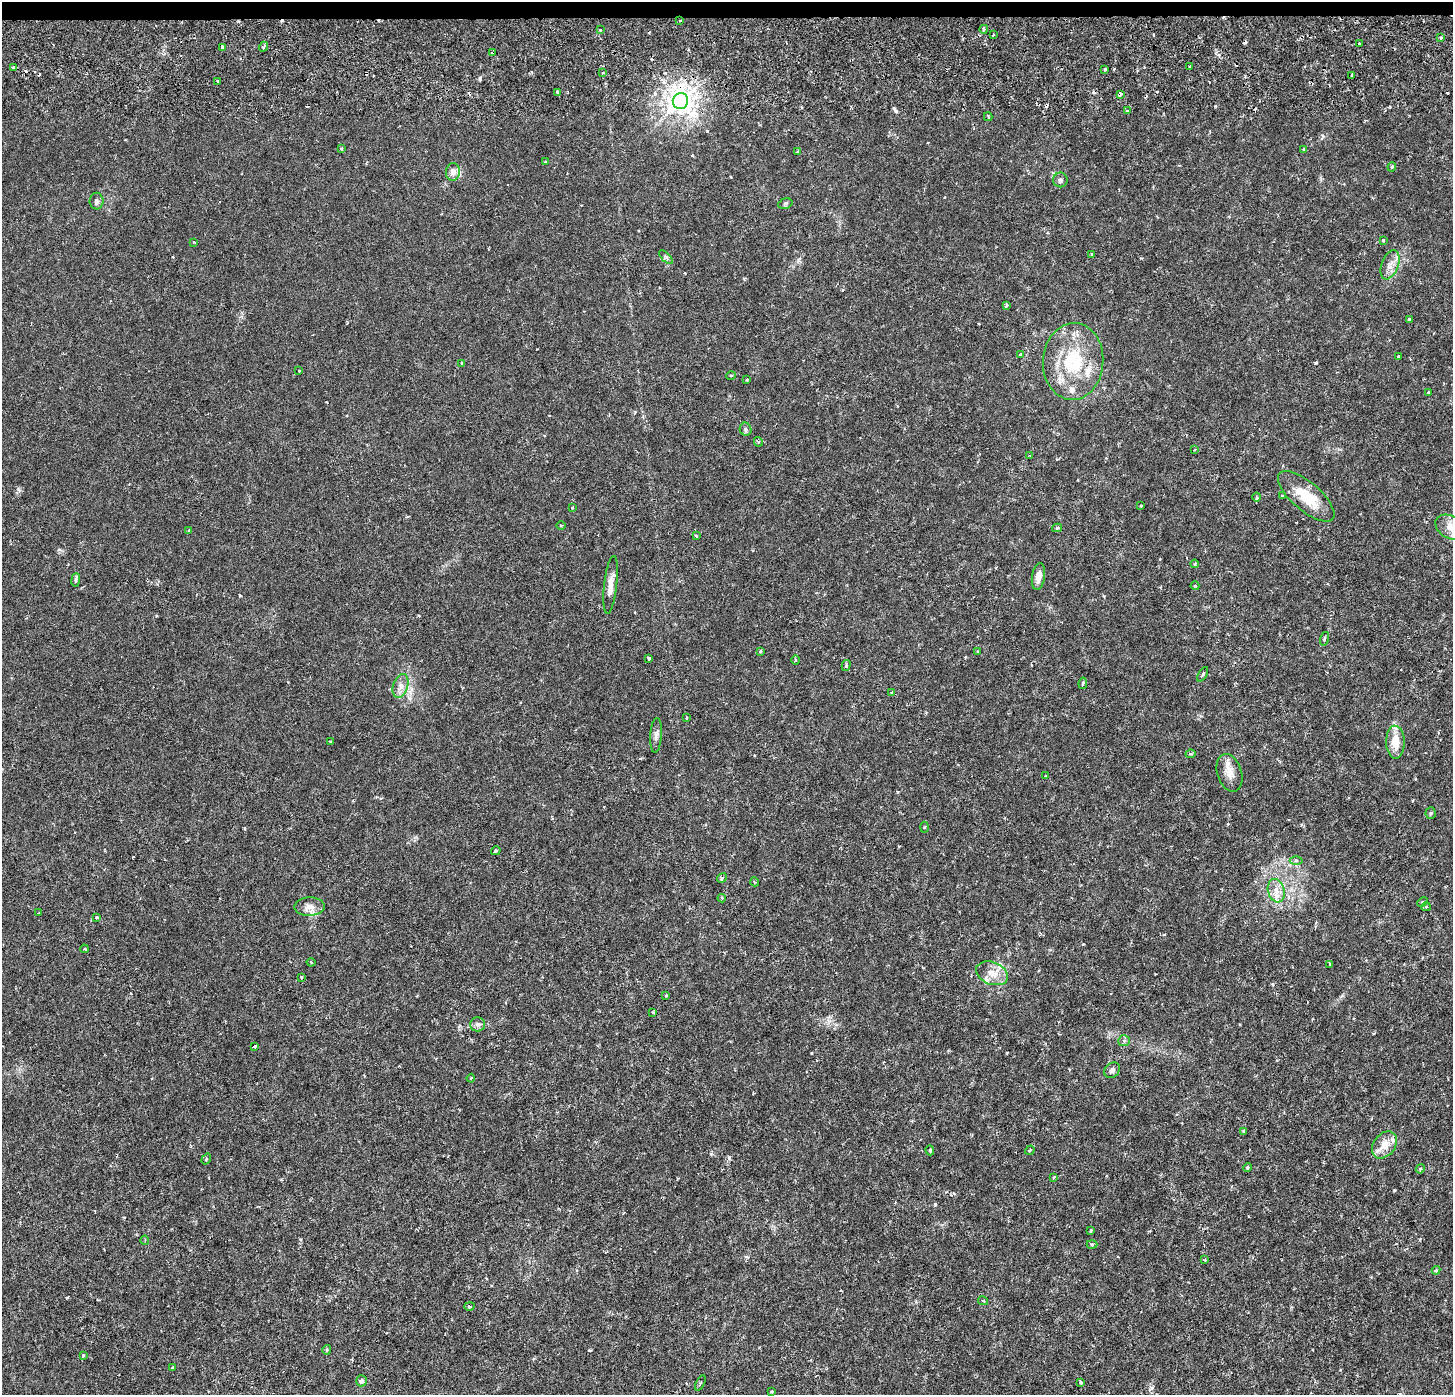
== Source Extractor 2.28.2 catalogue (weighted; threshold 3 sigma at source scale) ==
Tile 2 of 3 x 3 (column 2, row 1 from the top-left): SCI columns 1484-2934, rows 3099-4491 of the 4384 x 4706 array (HDU 1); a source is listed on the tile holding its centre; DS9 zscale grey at full resolution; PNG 1455 x 1397 px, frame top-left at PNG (2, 2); each listed source drawn as its Kron ellipse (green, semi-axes under 4 px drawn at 4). Shown black and unused: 1% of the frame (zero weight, under 3 of 6 exposures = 4% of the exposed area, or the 3 px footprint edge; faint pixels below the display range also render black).
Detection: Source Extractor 2.28.2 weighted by HDU 2 'WHT'; one run over the whole footprint, this tile lists its part. Background 8.99e-04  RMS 8.5e-04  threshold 0.00348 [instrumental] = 3 sigma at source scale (4.09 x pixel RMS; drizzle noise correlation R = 1.36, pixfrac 0.8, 0.0396/0.0396 arcsec/px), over >= 5 px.
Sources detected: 147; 14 cosmic-ray / hot-pixel residue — neither listed nor drawn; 6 inside a brighter listed object's ellipse — not listed separately; the other 127 listed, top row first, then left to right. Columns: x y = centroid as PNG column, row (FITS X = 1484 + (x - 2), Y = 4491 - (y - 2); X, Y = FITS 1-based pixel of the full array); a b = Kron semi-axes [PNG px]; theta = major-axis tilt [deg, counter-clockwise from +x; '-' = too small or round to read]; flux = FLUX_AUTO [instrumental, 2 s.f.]
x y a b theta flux
680 21 3 2 - 0.065
984 29 4 3 - 0.14
600 30 3 2 - 0.21
993 35 3 2 - 0.082
1441 38 3 3 - 0.12
1359 43 3 2 - 0.071
223 47 4 3 - 0.25
263 47 5 3 - 0.19
493 52 4 2 - 0.076
14 67 4 3 - 0.45
1190 67 2 2 - 0.094
1105 69 4 3 - 0.081
602 73 4 2 - 0.061
1352 75 4 2 - 0.12
218 82 3 2 - 0.083
557 92 4 3 - 0.24
1120 94 4 3 - 0.33
680 101 8 7 - 63
1127 110 4 2 - 0.067
988 117 4 3 - 0.095
341 148 3 3 - 0.11
1303 149 4 3 - 0.074
798 151 4 3 - 0.12
545 162 3 2 - 0.081
1392 167 5 4 - 0.11
453 172 9 7 84 0.55
1060 180 7 7 - 0.22
97 201 8 7 - 0.21
785 204 7 5 17 0.13
1383 240 3 3 - 0.13
194 242 3 3 - 0.063
1092 254 4 3 - 0.14
666 257 9 3 -45 0.13
1390 265 15 8 68 0.59
1006 305 4 3 - 0.16
1409 320 4 3 - 0.23
1021 354 4 3 - 0.072
1399 357 4 3 - 0.32
1073 361 38 30 86 5.2
462 363 3 3 - 0.24
299 371 3 3 - 0.12
731 375 5 3 - 0.086
747 380 4 3 - 0.11
1428 392 3 2 - 0.089
746 429 7 5 -69 0.17
758 442 5 4 - 0.11
1195 450 3 3 - 0.064
1030 456 3 3 - 0.069
1282 495 3 3 - 0.14
1306 496 35 14 -40 2.5
1257 497 4 3 - 0.08
1141 506 3 2 - 0.089
572 508 4 2 - 0.062
561 525 4 3 - 0.074
1450 527 16 11 -31 0.89
1057 528 5 3 - 0.13
189 530 3 3 - 0.1
696 536 4 3 - 0.097
1195 564 4 3 - 0.078
1038 577 13 6 81 0.55
76 580 7 4 83 0.13
611 585 29 6 84 0.74
1195 586 4 4 - 0.087
1325 639 7 3 75 0.098
760 651 3 2 - 0.077
978 651 3 3 - 0.059
648 658 3 3 - 0.15
795 660 5 3 - 0.08
846 666 5 4 - 0.13
1203 674 8 3 60 0.1
1083 683 6 3 80 0.14
401 686 12 7 73 0.47
892 692 3 3 - 0.083
686 718 4 2 - 0.052
656 735 17 6 85 0.33
330 741 3 2 - 0.064
1395 742 16 9 -88 1.3
1190 754 5 3 - 0.1
1229 773 19 12 -72 0.79
1046 776 4 4 - 0.079
1431 813 5 5 - 0.11
924 827 5 3 - 0.077
496 851 5 3 - 0.093
1296 860 6 4 0 0.15
722 878 5 4 - 0.11
755 882 4 3 - 0.076
1276 891 12 8 -75 0.67
722 898 4 4 - 0.088
1423 902 5 4 - 0.14
309 907 15 9 2 0.63
1426 907 5 4 - 0.13
39 913 3 3 - 0.071
97 917 3 3 - 0.16
84 949 4 3 - 0.094
311 962 4 3 - 0.095
1330 964 4 2 - 0.061
992 973 16 11 -22 0.93
301 978 4 3 - 0.095
666 995 4 4 - 0.078
653 1012 3 3 - 0.074
478 1024 7 7 - 0.23
1124 1041 6 5 - 0.16
255 1046 4 3 - 0.099
1112 1070 8 7 - 0.26
471 1078 4 3 - 0.077
1244 1131 4 3 - 0.19
1384 1145 15 10 53 1.1
930 1150 5 3 - 0.084
1030 1150 5 2 - 0.076
206 1159 6 3 55 0.081
1247 1167 4 4 - 0.18
1420 1169 4 3 - 0.079
1054 1177 4 3 - 0.075
1091 1230 4 2 - 0.099
145 1240 4 3 - 0.067
1092 1244 5 3 - 0.091
1205 1260 4 3 - 0.077
1436 1270 4 4 - 0.13
983 1301 5 4 - 0.09
469 1306 5 4 - 0.11
327 1350 5 3 - 0.12
83 1355 3 3 - 0.18
172 1368 3 3 - 0.056
361 1381 5 5 - 0.24
1081 1382 3 3 - 0.17
700 1383 8 3 63 0.11
772 1391 4 2 - 0.092
Overlapping masked pixels (flux is a lower limit): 4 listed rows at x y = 680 21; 493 52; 1120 94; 680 101
Isophote crosses this tile's border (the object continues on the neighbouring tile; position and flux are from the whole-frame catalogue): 1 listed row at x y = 1450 527
Unlisted compact peaks at least as high as the median listed source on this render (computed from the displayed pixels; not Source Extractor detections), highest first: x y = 1316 363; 896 111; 935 1204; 729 1158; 707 131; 1394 1190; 18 489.